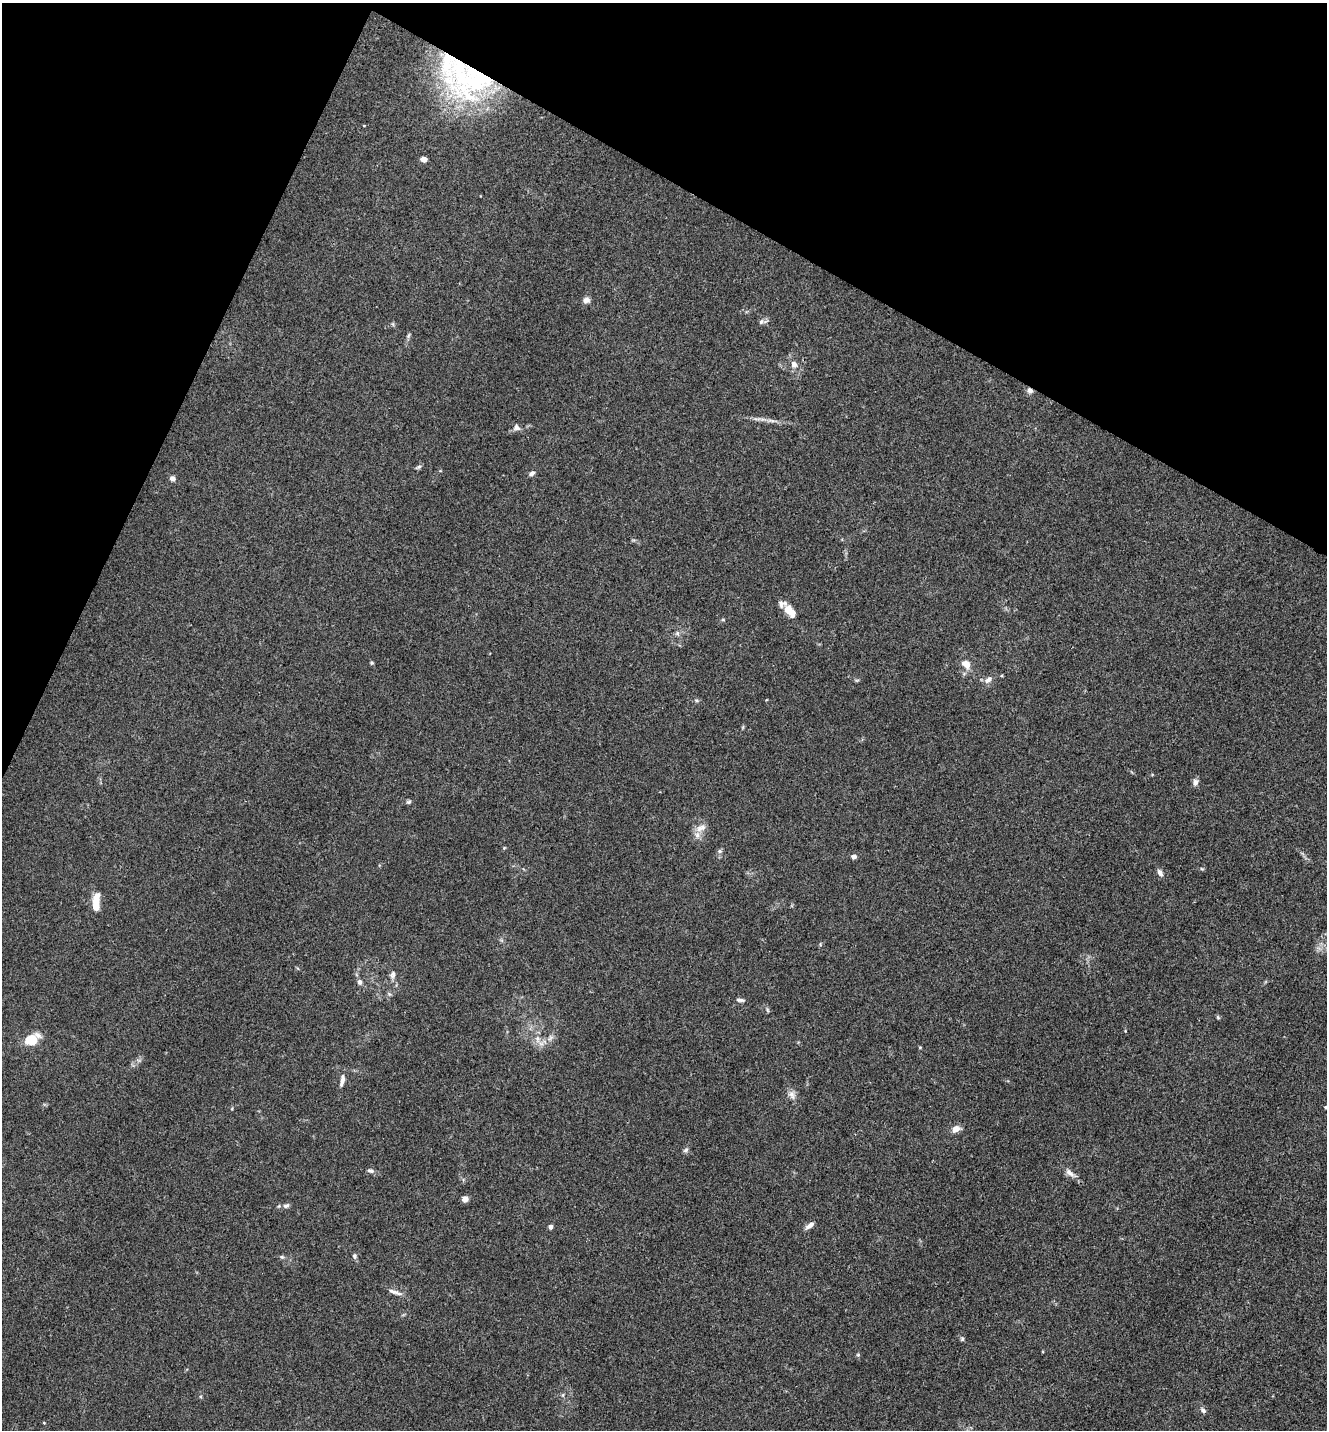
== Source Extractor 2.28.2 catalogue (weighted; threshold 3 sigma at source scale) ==
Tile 2 of 4 x 4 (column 2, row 1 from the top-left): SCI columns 1608-2932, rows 4286-5713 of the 5726 x 5715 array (HDU 1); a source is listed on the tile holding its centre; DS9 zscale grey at full resolution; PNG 1329 x 1432 px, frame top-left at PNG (2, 3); no overlay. Shown black and unused: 22% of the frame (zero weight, under 3 of 4 exposures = <1% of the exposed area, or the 3 px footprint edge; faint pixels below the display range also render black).
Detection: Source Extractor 2.28.2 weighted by HDU 2 'WHT'; one run over the whole footprint, this tile lists its part. Background 0.0238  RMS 0.0045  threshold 0.0202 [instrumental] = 3 sigma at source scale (4.5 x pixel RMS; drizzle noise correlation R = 1.50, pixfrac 1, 0.05/0.05 arcsec/px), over >= 5 px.
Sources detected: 58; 4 inside a brighter listed object's ellipse — not listed separately; the other 54 listed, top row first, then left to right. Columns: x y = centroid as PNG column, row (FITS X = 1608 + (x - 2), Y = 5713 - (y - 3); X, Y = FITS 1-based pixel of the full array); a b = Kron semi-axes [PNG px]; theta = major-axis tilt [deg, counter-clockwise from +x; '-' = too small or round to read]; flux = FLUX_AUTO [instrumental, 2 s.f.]
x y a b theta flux
475 79 79 46 14 89
423 159 5 4 - 4.9
586 300 8 7 - 1.9
761 322 7 5 54 0.89
408 335 8 4 71 0.77
794 364 9 8 - 2
1030 390 7 7 - 1.5
771 420 12 3 -15 1.5
516 427 9 8 - 1.7
419 467 6 5 - 0.89
531 473 8 5 28 1.3
172 478 6 5 - 2
790 611 16 9 -47 6.1
723 620 6 4 -1 0.45
677 633 7 5 47 0.99
372 663 5 4 - 0.54
966 664 13 8 -39 4.1
988 680 14 7 36 2.2
696 700 6 3 -18 0.57
1195 782 8 7 - 1.6
409 802 7 5 2 0.77
701 828 15 8 20 3.1
504 848 4 4 - 0.41
719 851 6 5 - 0.84
854 857 4 4 - 2.6
1160 873 10 5 -60 1.6
96 902 22 8 84 6.5
393 974 11 7 78 1.6
360 982 6 6 - 1.4
740 1000 10 4 -6 1.1
767 1010 6 4 -71 0.57
1218 1017 6 4 -71 0.53
550 1038 8 4 53 1.2
538 1039 9 4 -82 1.6
31 1040 15 9 26 11
920 1047 4 4 - 0.38
342 1080 17 6 78 2.4
792 1095 13 8 -71 2.3
1326 1107 4 4 - 0.55
956 1129 10 7 30 2.8
686 1150 7 5 18 0.95
370 1171 9 5 -15 1.2
1070 1173 16 7 -38 2.5
465 1199 7 6 - 2
286 1206 9 6 20 1.2
810 1225 11 5 34 2.3
551 1227 4 4 - 1.6
354 1256 6 5 - 1
282 1257 6 4 -42 0.63
395 1292 20 5 -19 2.1
962 1339 6 5 - 0.69
858 1355 5 5 - 0.59
563 1395 6 4 89 0.62
1203 1410 7 6 - 1.3
Overlapping masked pixels (flux is a lower limit): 2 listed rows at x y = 475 79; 1030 390
Isophote crosses this tile's border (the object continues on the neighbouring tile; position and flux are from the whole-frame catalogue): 1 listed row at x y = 1326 1107